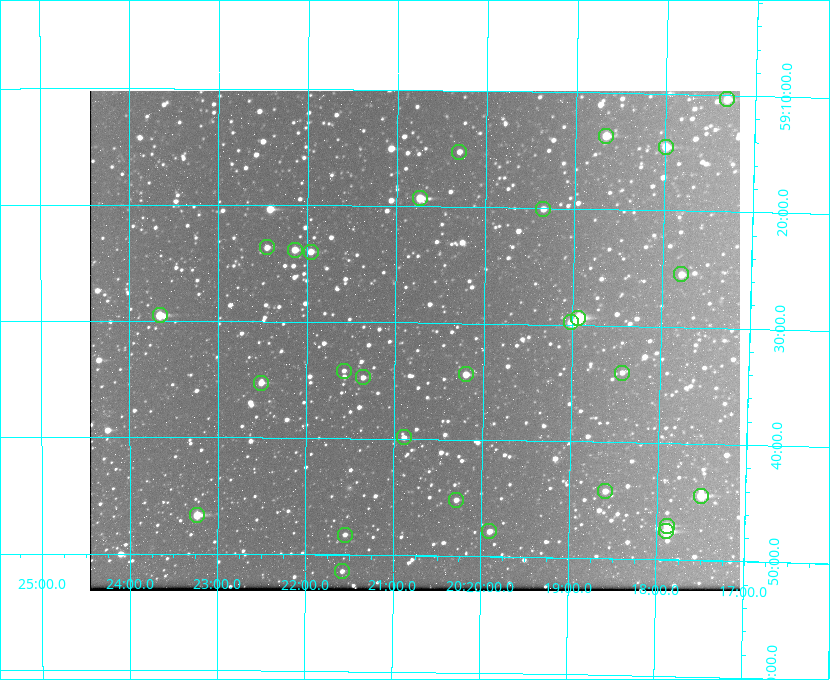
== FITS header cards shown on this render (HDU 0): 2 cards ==
NAXIS1  =                  650 / Width of table row in bytes
NAXIS2  =                  500 / Number of rows in table

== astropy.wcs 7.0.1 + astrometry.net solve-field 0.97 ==
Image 650 x 500 px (HDU 0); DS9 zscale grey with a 90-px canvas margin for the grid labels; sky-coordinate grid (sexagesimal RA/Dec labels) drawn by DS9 from the SOLVED WCS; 28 Tycho-2 reference stars matched to detected sources circled (green)
Header WCS: none
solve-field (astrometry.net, Tycho-2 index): SOLVED blind (the file carries no WCS)
Solved WCS: RA---TAN-SIP/DEC--TAN-SIP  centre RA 20:20:47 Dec +59:32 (305.19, +59.53 deg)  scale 5.16 arcsec/px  FOV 55.9' x 43.0'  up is +179 deg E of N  parity flipped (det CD > 0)
(file carries no celestial WCS; the grid is the blind solution)
Tycho-2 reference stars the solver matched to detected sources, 28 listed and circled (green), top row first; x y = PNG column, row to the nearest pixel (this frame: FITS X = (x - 90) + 1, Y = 500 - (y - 91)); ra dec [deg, ICRS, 3 dp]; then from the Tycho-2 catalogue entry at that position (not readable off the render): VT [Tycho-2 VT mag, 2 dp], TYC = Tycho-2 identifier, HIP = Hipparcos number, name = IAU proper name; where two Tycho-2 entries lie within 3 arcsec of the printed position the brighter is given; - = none
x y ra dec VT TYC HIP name
727 99 304.330 +59.173 10.23 3949-1563-1 - -
606 136 304.666 +59.228 9.63 3949-1325-1 - -
666 147 304.498 +59.243 9.91 3949-663-1 - -
459 152 305.075 +59.254 11.10 3949-857-1 - -
420 198 305.185 +59.322 8.95 3949-1869-1 - -
543 209 304.838 +59.335 10.93 3949-1877-1 - -
267 247 305.613 +59.394 10.81 3949-1261-1 - -
295 250 305.535 +59.397 10.37 3949-1383-1 - -
311 252 305.490 +59.400 10.79 3949-1179-1 - -
681 274 304.447 +59.425 10.97 3949-965-1 - -
160 315 305.915 +59.492 9.25 3949-1149-1 - -
578 318 304.733 +59.490 8.93 3949-1451-1 - -
571 322 304.755 +59.496 9.37 3949-615-1 - -
344 371 305.394 +59.570 11.70 3949-405-1 - -
622 373 304.607 +59.567 11.00 3949-1861-1 - -
466 374 305.049 +59.573 10.18 3949-1099-1 - -
363 377 305.340 +59.579 10.98 3949-39-1 - -
261 383 305.628 +59.588 10.19 3949-1517-1 - -
404 437 305.223 +59.664 11.52 3949-1631-1 - -
605 491 304.649 +59.737 10.61 3949-735-1 - -
701 496 304.376 +59.741 8.68 3949-423-1 - -
456 500 305.073 +59.753 11.06 3949-89-1 - -
197 515 305.808 +59.778 8.73 3949-715-1 100545 -
667 526 304.470 +59.785 9.54 3949-1615-1 - -
489 531 304.976 +59.797 11.33 3949-1031-1 - -
666 531 304.474 +59.793 10.98 3949-1187-1 100048 -
345 535 305.387 +59.804 11.49 3949-285-1 - -
342 571 305.395 +59.857 11.71 3949-313-1 - -